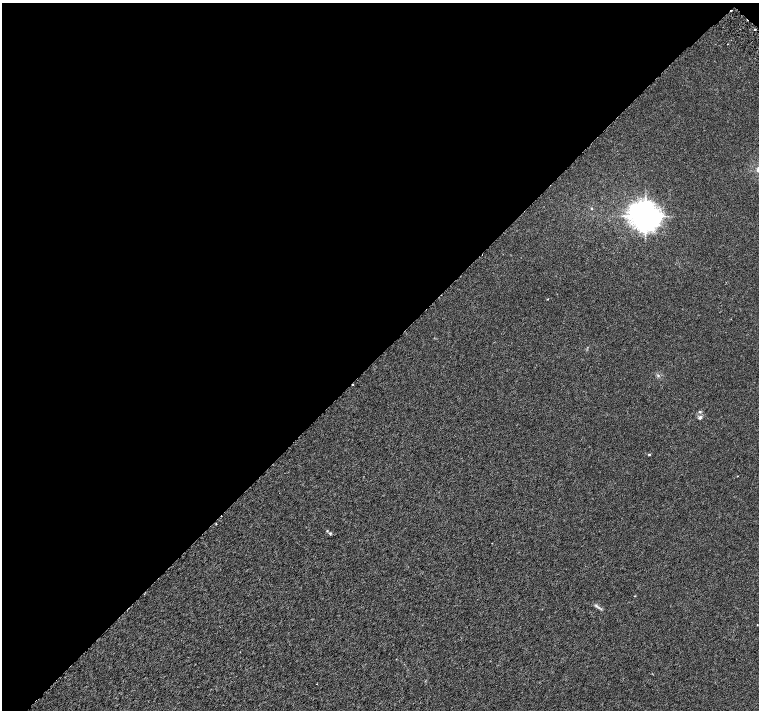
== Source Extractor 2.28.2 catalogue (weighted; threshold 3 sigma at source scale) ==
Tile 2 of 4 x 4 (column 2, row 1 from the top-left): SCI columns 1569-3082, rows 4531-5946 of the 6161 x 6161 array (HDU 1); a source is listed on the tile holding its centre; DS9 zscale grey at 2 x 2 block average (1 PNG px = mean of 2 x 2 image px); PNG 761 x 712 px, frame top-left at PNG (2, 3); no overlay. Shown black and unused: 50% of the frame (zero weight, under 3 of 6 exposures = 3% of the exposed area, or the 3 px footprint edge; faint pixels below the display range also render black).
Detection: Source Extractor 2.28.2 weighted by HDU 2 'WHT'; one run over the whole footprint, this tile lists its part. Background 8.20e-04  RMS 0.0013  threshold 0.00539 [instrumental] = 3 sigma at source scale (4.09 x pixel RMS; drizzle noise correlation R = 1.36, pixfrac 0.8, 0.0396/0.0396 arcsec/px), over >= 5 px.
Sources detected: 13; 2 cosmic-ray / hot-pixel residue — not listed; the other 11 listed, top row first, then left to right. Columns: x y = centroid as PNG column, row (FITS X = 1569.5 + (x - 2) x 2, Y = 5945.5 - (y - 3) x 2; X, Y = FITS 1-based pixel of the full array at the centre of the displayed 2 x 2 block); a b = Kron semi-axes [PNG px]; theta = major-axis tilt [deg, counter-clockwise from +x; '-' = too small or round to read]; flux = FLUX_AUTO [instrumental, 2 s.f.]
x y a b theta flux
731 11 2 2 - 0.18
592 208 3 2 - 0.18
645 216 8 7 - 360
547 299 2 2 - 0.16
658 376 3 3 - 0.27
700 417 6 4 59 0.49
649 454 3 2 - 0.41
737 476 2 2 - 0.11
216 524 2 2 - 0.16
330 533 4 3 - 0.32
596 605 4 3 - 0.36
Overlapping masked pixels (flux is a lower limit): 1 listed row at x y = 731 11
Diffuse or blended objects may show on this block-average render without a row.